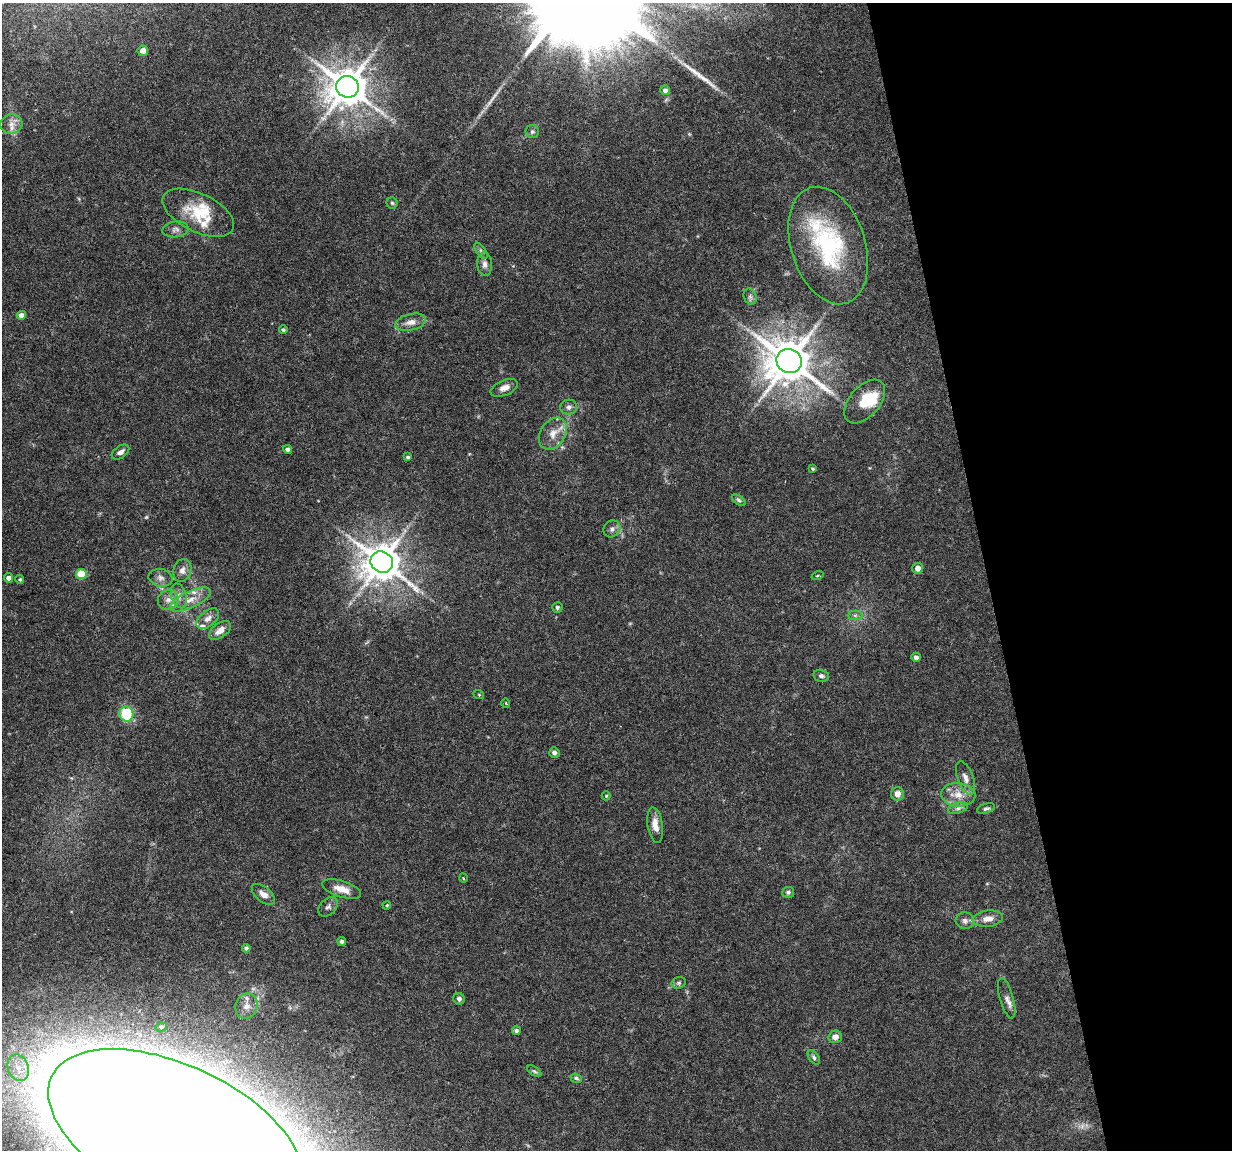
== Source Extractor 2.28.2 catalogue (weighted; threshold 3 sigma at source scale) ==
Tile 12 of 4 x 4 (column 4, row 3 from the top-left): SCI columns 3692-4921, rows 1182-2329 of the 4923 x 4704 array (HDU 1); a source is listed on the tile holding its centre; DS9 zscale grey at full resolution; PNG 1234 x 1152 px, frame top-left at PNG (2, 3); each listed source drawn as its Kron ellipse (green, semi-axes under 4 px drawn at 4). Shown black and unused: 20% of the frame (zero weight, under 4 of 8 exposures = <1% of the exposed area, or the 3 px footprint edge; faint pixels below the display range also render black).
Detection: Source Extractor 2.28.2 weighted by HDU 2 'WHT'; one run over the whole footprint, this tile lists its part. Background 0.0186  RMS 0.0013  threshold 0.00538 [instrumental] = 3 sigma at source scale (4.09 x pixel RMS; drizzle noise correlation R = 1.36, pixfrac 0.8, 0.0396/0.0396 arcsec/px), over >= 5 px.
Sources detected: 87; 2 too faint to see at this stretch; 1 inside a brighter object's white glare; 2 long thin detections or spike segments (spike, bleed or trail) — neither listed nor drawn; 6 inside a brighter listed object's ellipse — not listed separately; the other 76 listed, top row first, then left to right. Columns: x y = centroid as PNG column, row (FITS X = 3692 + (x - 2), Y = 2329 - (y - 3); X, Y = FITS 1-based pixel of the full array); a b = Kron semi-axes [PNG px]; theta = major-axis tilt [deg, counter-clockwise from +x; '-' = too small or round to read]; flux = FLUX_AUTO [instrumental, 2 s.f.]
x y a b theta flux
143 51 5 5 - 0.68
347 87 11 10 - 370
665 90 5 4 - 0.43
11 124 11 10 - 0.88
532 132 6 6 - 0.3
392 203 5 5 - 0.2
198 213 39 19 -26 4.7
175 229 13 8 7 0.63
828 245 60 37 -72 16
481 251 9 4 -54 0.31
485 264 12 7 -86 0.65
750 297 8 6 -69 0.36
21 315 4 4 - 0.87
411 322 16 8 13 1
283 330 4 4 - 0.2
789 361 13 12 - 490
504 388 14 7 23 0.82
865 401 26 15 49 3.5
569 407 8 7 - 0.45
553 434 17 12 56 1.5
287 449 4 4 - 0.37
120 452 10 6 34 0.53
408 457 4 4 - 0.2
813 469 4 4 - 0.17
739 500 7 4 -37 0.22
612 529 9 8 - 0.5
382 562 11 10 - 340
918 568 5 5 - 0.77
182 570 12 9 74 0.77
81 574 5 5 - 4.8
817 576 6 3 19 0.15
8 578 4 4 - 0.43
161 578 12 8 -12 0.68
20 579 4 4 - 0.16
179 596 12 7 -73 0.82
190 599 22 8 24 1.6
168 600 11 9 41 0.88
557 607 5 5 - 0.28
855 615 7 4 0 0.28
208 619 13 7 40 0.78
220 630 12 7 36 1.1
916 657 5 4 - 0.46
821 676 8 6 -13 0.33
479 695 5 3 - 0.12
506 703 5 3 - 0.11
126 714 7 7 - 6.4
554 752 5 5 - 0.4
965 778 17 8 -70 0.83
897 794 7 6 - 0.87
958 795 17 11 -5 1.7
606 796 4 4 - 0.14
958 808 10 5 18 0.4
986 809 9 4 16 0.28
655 825 18 7 -81 1.2
463 878 5 3 - 0.097
342 889 20 8 -17 1.4
788 892 6 5 - 0.25
263 894 14 7 -40 0.97
387 905 4 3 - 0.11
328 907 11 7 44 0.47
988 919 15 8 7 1.1
965 921 9 8 - 0.51
342 941 4 4 - 0.27
246 948 4 4 - 0.29
679 983 7 5 21 0.29
1007 998 21 7 -74 0.71
459 999 6 5 - 0.4
246 1006 13 11 69 1.1
161 1027 5 4 - 0.24
516 1031 4 3 - 0.28
835 1037 7 6 - 0.75
814 1057 8 5 -54 0.26
18 1068 13 10 -69 1.7
534 1071 8 4 -35 0.23
576 1078 6 4 -20 0.24
176 1135 137 69 -25 2100
Isophote crosses this tile's border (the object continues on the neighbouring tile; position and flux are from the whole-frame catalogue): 1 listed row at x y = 176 1135